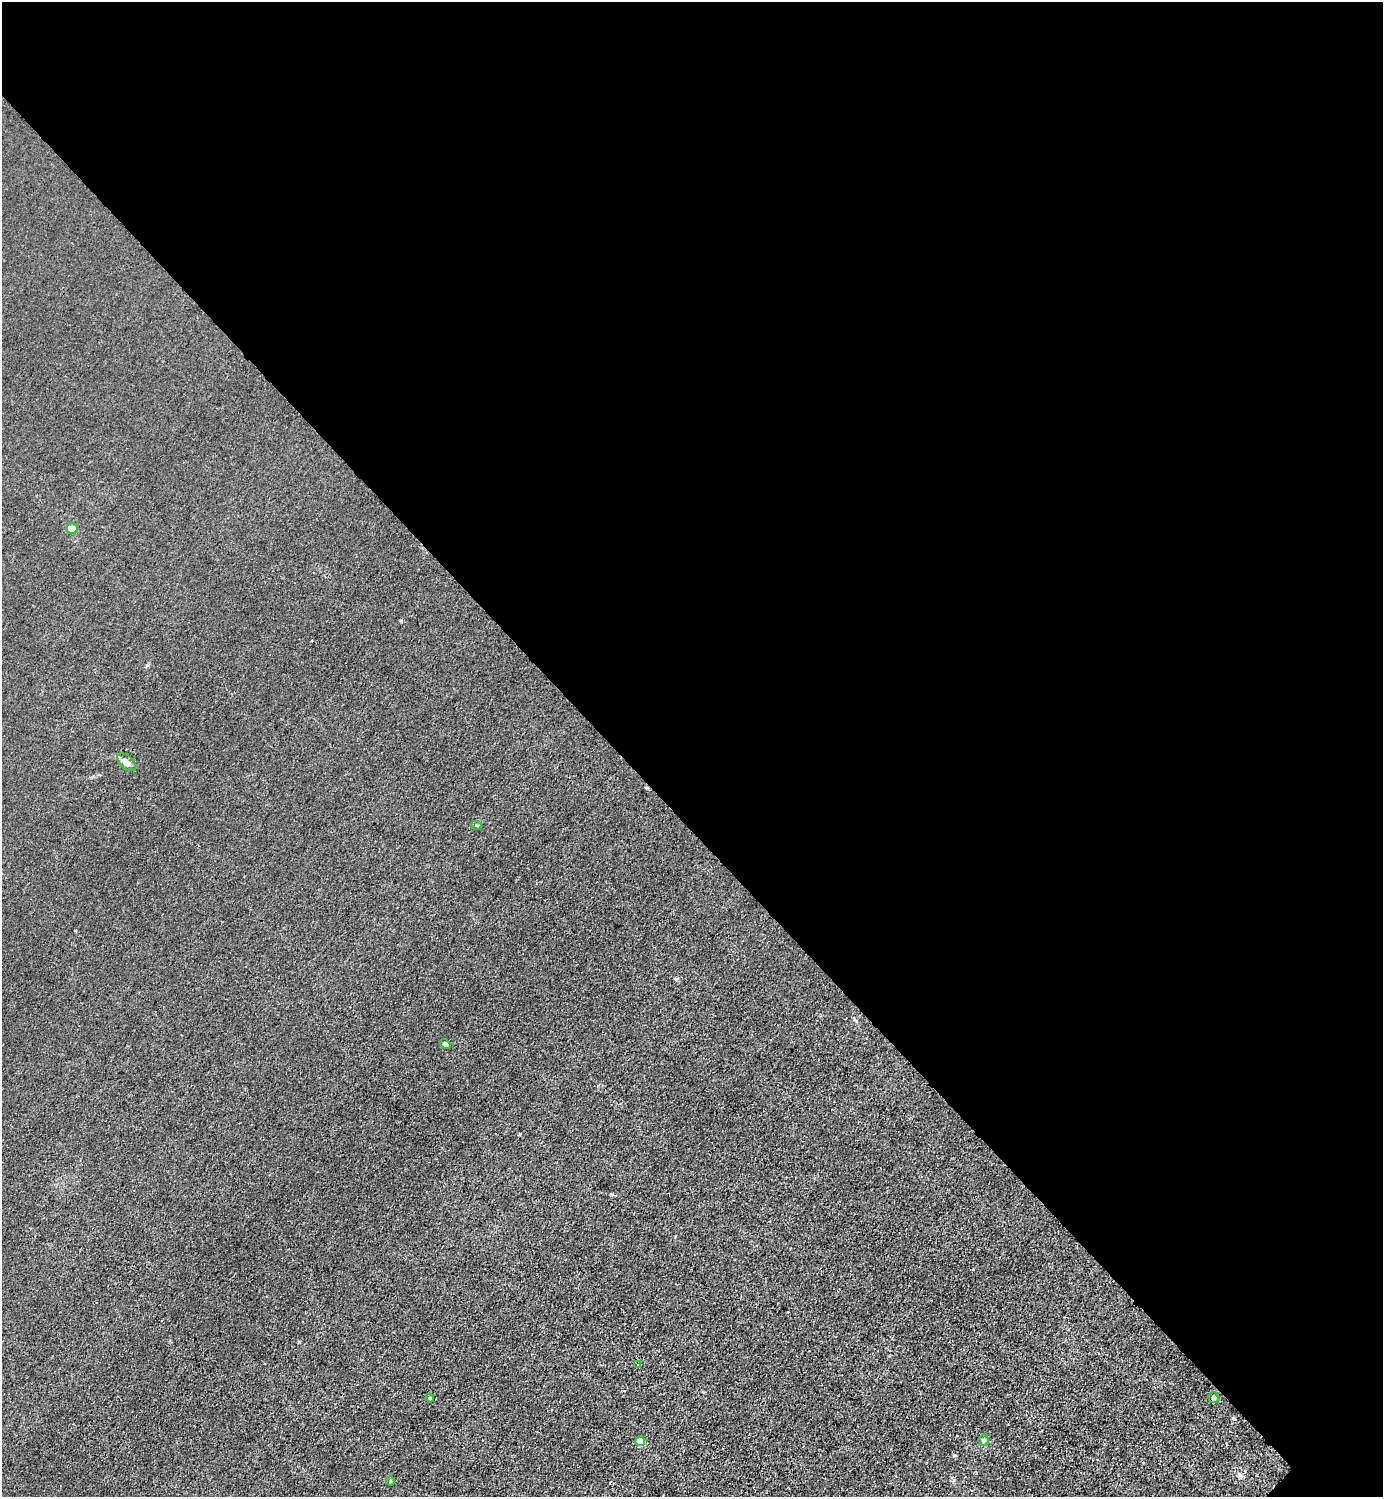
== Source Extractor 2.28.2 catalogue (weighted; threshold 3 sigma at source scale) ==
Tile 3 of 4 x 4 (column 3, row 1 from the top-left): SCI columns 3065-4445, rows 4488-5982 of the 5985 x 5985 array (HDU 1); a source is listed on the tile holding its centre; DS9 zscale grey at full resolution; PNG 1385 x 1499 px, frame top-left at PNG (2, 2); each listed source drawn as its Kron ellipse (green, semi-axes under 4 px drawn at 4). Shown black and unused: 55% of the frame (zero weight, under 3 of 4 exposures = <1% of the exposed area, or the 3 px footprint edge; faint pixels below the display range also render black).
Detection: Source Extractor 2.28.2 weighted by HDU 2 'WHT'; one run over the whole footprint, this tile lists its part. Background 0.0222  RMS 0.0063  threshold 0.0285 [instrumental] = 3 sigma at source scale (4.5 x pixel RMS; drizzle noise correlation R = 1.50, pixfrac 1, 0.05/0.05 arcsec/px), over >= 5 px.
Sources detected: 10; all 10 listed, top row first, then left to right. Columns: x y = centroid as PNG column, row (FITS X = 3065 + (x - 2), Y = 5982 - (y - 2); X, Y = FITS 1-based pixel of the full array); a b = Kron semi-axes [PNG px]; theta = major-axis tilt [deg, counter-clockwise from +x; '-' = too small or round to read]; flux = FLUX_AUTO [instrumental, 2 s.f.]
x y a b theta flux
72 528 6 5 - 5.4
126 762 11 6 -43 4.1
476 825 6 3 -18 0.69
445 1044 5 4 - 1.7
638 1365 3 3 - 0.98
1214 1397 5 5 - 2.2
430 1398 4 3 - 0.65
984 1440 5 5 - 1.2
640 1441 5 4 - 14
390 1481 5 3 - 0.7